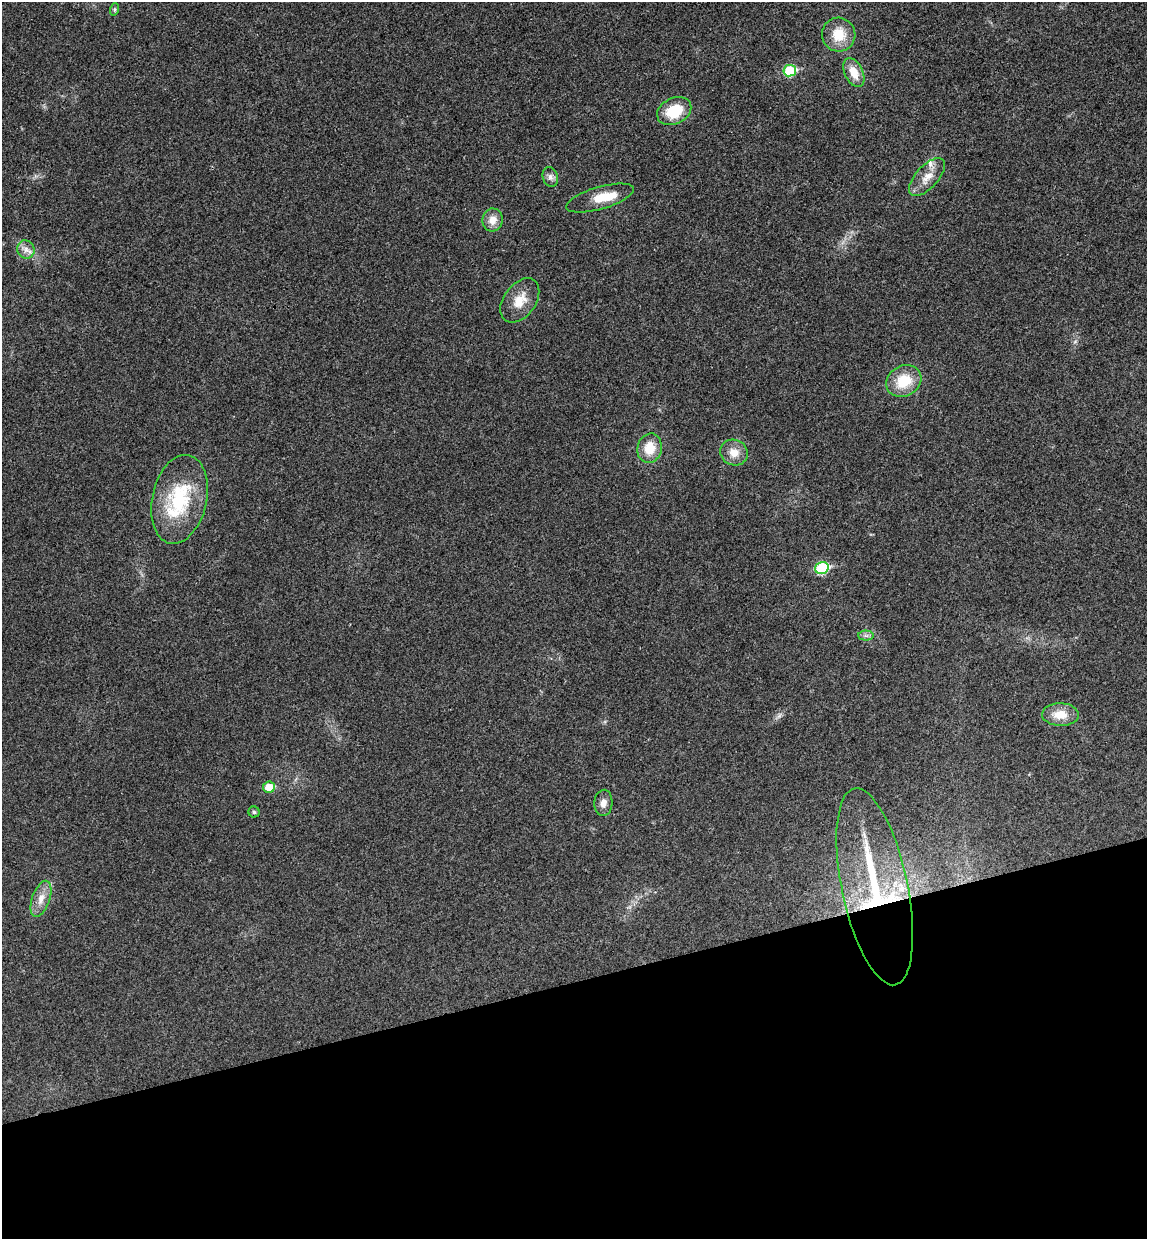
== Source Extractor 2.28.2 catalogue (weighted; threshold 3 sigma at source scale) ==
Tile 14 of 4 x 4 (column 2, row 4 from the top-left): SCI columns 1300-2444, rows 58-1294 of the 5004 x 5061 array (HDU 1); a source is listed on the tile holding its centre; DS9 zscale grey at full resolution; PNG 1149 x 1241 px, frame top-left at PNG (2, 2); each listed source drawn as its Kron ellipse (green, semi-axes under 4 px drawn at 4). Shown black and unused: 21% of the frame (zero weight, under 3 of 4 exposures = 6% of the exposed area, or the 3 px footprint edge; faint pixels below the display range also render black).
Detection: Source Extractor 2.28.2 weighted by HDU 2 'WHT'; one run over the whole footprint, this tile lists its part. Background 0.0185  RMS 0.0064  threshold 0.0287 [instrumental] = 3 sigma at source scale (4.5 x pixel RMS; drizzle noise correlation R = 1.50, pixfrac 1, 0.05/0.05 arcsec/px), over >= 5 px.
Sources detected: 25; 1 inside a brighter object's white glare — neither listed nor drawn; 1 inside a brighter listed object's ellipse — not listed separately; the other 23 listed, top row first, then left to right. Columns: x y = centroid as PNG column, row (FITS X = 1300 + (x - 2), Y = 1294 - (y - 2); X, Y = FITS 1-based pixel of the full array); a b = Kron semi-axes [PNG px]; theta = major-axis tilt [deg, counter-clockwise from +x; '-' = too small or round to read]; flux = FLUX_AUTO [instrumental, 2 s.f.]
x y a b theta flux
115 9 6 4 71 0.95
839 35 17 16 - 15
790 71 6 5 - 34
854 73 15 9 -65 9.4
674 111 18 13 26 20
550 177 10 7 -72 2.6
927 177 23 11 47 8.7
600 198 35 11 16 12
492 220 11 10 - 6.4
26 249 9 8 - 3.8
520 300 25 16 54 12
904 381 18 15 29 19
650 448 15 12 76 13
734 453 14 12 -26 7.6
179 499 45 27 78 47
822 568 7 6 - 47
866 635 7 5 -1 1.7
1060 715 18 11 -2 10
269 787 6 5 - 10
603 803 13 9 87 4.1
254 812 5 5 - 1
875 887 100 33 -78 98
41 899 19 9 71 7.1
Overlapping masked pixels (flux is a lower limit): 2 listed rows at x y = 822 568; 875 887